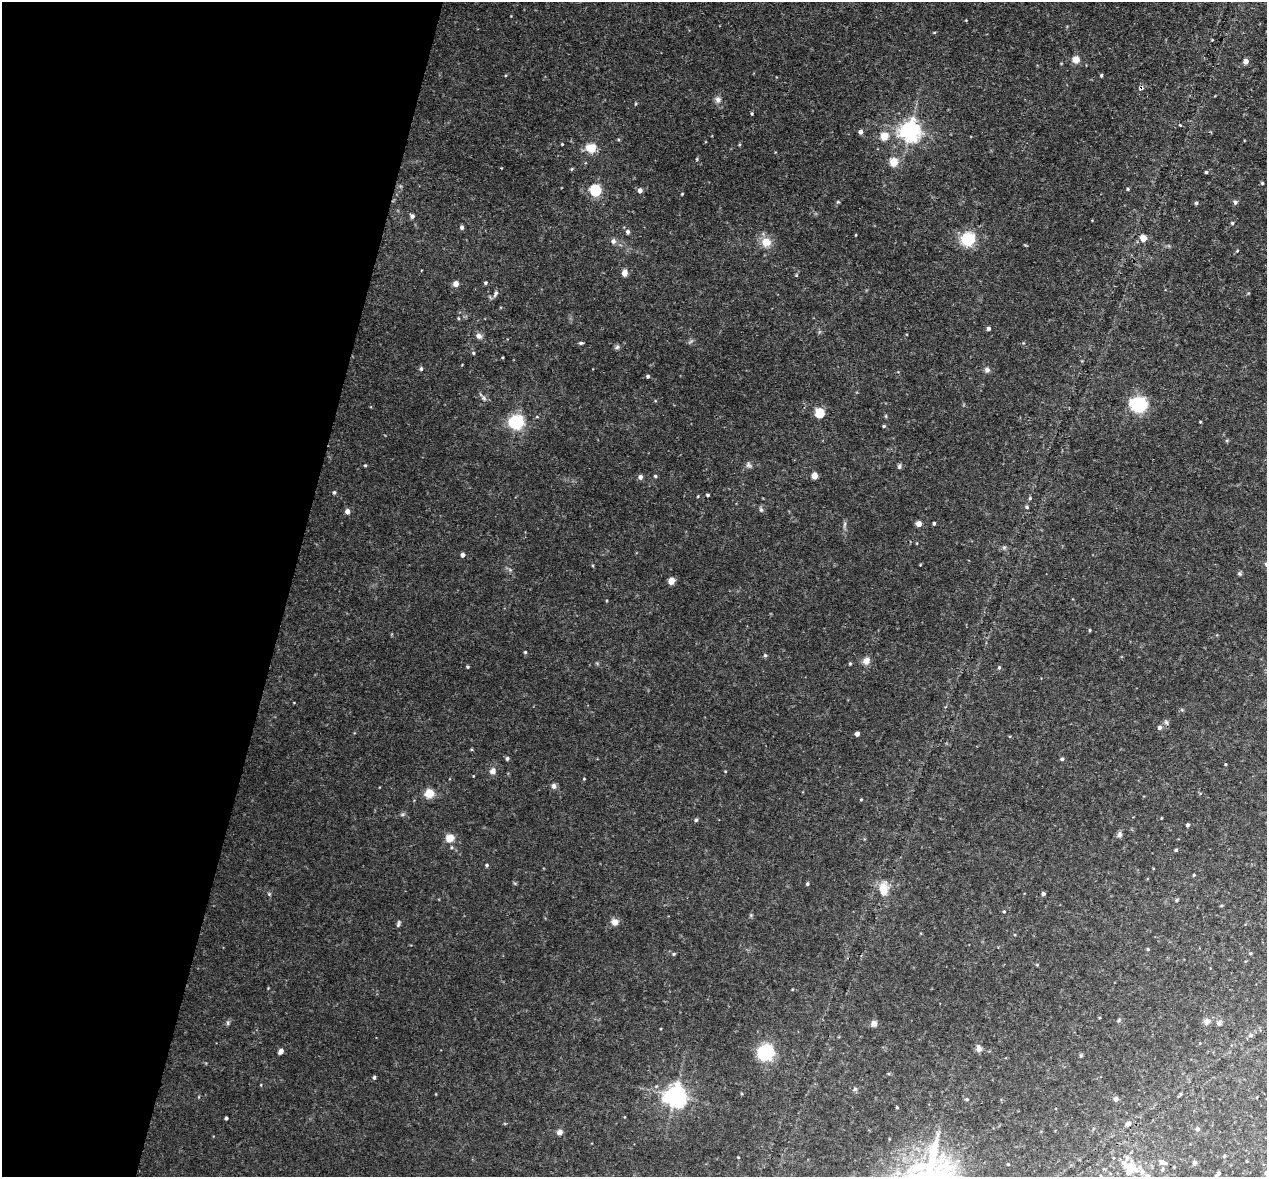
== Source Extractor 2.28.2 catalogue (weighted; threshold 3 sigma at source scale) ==
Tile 9 of 4 x 4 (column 1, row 3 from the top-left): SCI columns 2-1266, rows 1442-2616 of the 5067 x 5109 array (HDU 1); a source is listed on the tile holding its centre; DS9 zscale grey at full resolution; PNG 1269 x 1179 px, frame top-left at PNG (2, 2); no overlay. Shown black and unused: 23% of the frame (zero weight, under 3 of 4 exposures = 2% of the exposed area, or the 3 px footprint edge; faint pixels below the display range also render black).
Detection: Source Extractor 2.28.2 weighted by HDU 2 'WHT'; one run over the whole footprint, this tile lists its part. Background 0.043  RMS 0.0066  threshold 0.0296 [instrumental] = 3 sigma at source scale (4.5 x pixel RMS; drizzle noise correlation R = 1.50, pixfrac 1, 0.05/0.05 arcsec/px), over >= 5 px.
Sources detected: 140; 3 inside a brighter listed object's ellipse — not listed separately; the other 137 listed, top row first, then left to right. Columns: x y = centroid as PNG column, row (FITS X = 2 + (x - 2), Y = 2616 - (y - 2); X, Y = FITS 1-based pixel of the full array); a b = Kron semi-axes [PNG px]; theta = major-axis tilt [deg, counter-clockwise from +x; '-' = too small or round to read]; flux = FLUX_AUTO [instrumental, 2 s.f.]
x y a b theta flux
1076 59 9 8 - 4.8
1246 61 5 4 - 4.2
1101 75 4 3 - 0.9
1141 88 6 4 65 2.6
718 99 9 8 - 2.5
752 113 4 3 - 0.77
1180 125 3 3 - 0.52
910 131 7 7 - 380
861 132 5 5 - 2.3
884 136 5 5 - 17
562 144 3 3 - 0.52
591 148 9 8 - 12
697 159 5 3 - 0.61
894 162 5 5 - 21
1206 172 4 4 - 0.89
1262 183 4 4 - 0.73
1128 189 4 3 - 0.78
596 190 6 5 - 69
640 190 5 4 - 3.2
682 194 3 3 - 0.52
838 202 5 3 - 0.61
1235 202 6 5 - 1.3
1196 203 4 4 - 1.1
412 216 5 5 - 1.7
1232 223 4 4 - 0.87
462 227 5 4 - 1.6
628 232 6 5 - 1.9
1143 238 5 4 - 11
968 239 6 6 - 130
613 241 7 6 - 2.1
766 242 12 11 - 7.9
1237 251 4 3 - 0.61
625 273 5 4 - 7.7
796 275 5 3 - 0.55
485 283 5 4 - 0.94
456 284 4 4 - 5.4
496 294 10 5 66 1.9
988 328 4 4 - 1.7
478 336 8 6 -32 2.7
581 343 5 3 - 1.1
617 347 6 6 - 1.3
473 353 5 4 - 0.76
421 369 5 4 - 1.2
987 370 7 7 - 2
648 376 4 4 - 1.2
484 398 8 6 -23 1.6
1139 405 12 10 -2 46
820 413 5 5 - 36
516 422 6 6 - 170
884 426 4 3 - 0.84
365 465 4 4 - 0.68
748 465 8 7 - 1.8
899 466 6 5 - 1.3
655 476 4 4 - 0.88
815 476 5 4 - 9.5
640 477 6 5 - 2
334 492 5 4 - 0.99
708 495 4 3 - 0.88
698 496 5 3 - 0.51
1030 498 5 4 - 0.78
1027 507 5 4 - 0.79
761 509 7 5 -69 1.2
347 511 5 5 - 3.7
934 523 4 3 - 1.1
844 524 9 4 76 1.4
919 524 4 4 - 5.7
1004 547 7 4 0 1.2
463 555 4 4 - 2
1266 564 7 5 -2 1.3
1239 573 6 5 - 1
671 581 5 4 - 10
1090 630 4 3 - 0.65
525 652 4 4 - 0.66
765 655 5 5 - 0.88
866 661 8 7 - 4.5
850 663 4 3 - 0.84
468 667 4 4 - 0.71
999 667 5 4 - 1
1166 722 6 6 - 1.4
1160 727 5 5 - 1.7
857 734 4 4 - 3.2
507 758 5 4 - 1.2
1062 759 5 4 - 1
493 771 9 8 - 2.6
584 779 4 3 - 0.46
553 786 7 6 - 2
429 793 10 10 - 7.5
861 799 4 3 - 0.55
402 815 6 4 19 0.99
696 820 5 5 - 1
1188 825 4 4 - 1.3
1119 834 8 6 65 1.9
450 838 9 8 - 6.9
1176 850 4 3 - 0.91
487 865 4 4 - 0.93
1194 875 4 3 - 0.64
807 884 4 4 - 0.75
883 890 14 8 -88 11
1043 894 4 4 - 1.5
1177 900 6 4 88 0.8
1004 911 4 3 - 0.8
615 922 9 8 - 3.7
398 924 9 4 73 1.2
1148 949 4 3 - 0.72
1250 953 4 4 - 0.68
674 954 5 4 - 0.82
1119 1020 6 3 71 0.83
1206 1021 9 8 - 2.4
228 1023 7 4 -89 1
874 1023 8 7 - 2.7
1219 1023 6 6 - 1.3
1251 1035 5 4 - 0.86
979 1048 9 6 -80 2.9
281 1051 5 4 - 3.4
766 1052 10 9 - 52
1081 1055 6 4 72 0.78
374 1077 4 3 - 1
855 1089 6 5 - 1.1
1180 1094 5 3 - 0.73
675 1096 7 7 - 460
967 1099 5 4 - 0.94
1116 1099 4 4 - 2.7
897 1107 3 3 - 0.64
226 1118 3 3 - 1
1128 1123 8 6 32 1.9
1198 1129 5 5 - 1.5
559 1132 7 7 - 2.7
1224 1156 4 4 - 0.76
738 1157 4 2 - 0.41
1127 1158 10 6 88 2.3
1162 1162 7 5 -13 4
1195 1163 6 5 - 1.4
1008 1164 3 3 - 0.52
1132 1167 10 7 -37 10
1174 1167 3 3 - 0.45
1142 1172 7 7 - 3.4
1218 1174 6 3 48 2
Overlapping masked pixels (flux is a lower limit): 1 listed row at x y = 1141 88
Isophote crosses this tile's border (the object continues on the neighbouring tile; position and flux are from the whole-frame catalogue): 2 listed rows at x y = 1266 564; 1218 1174